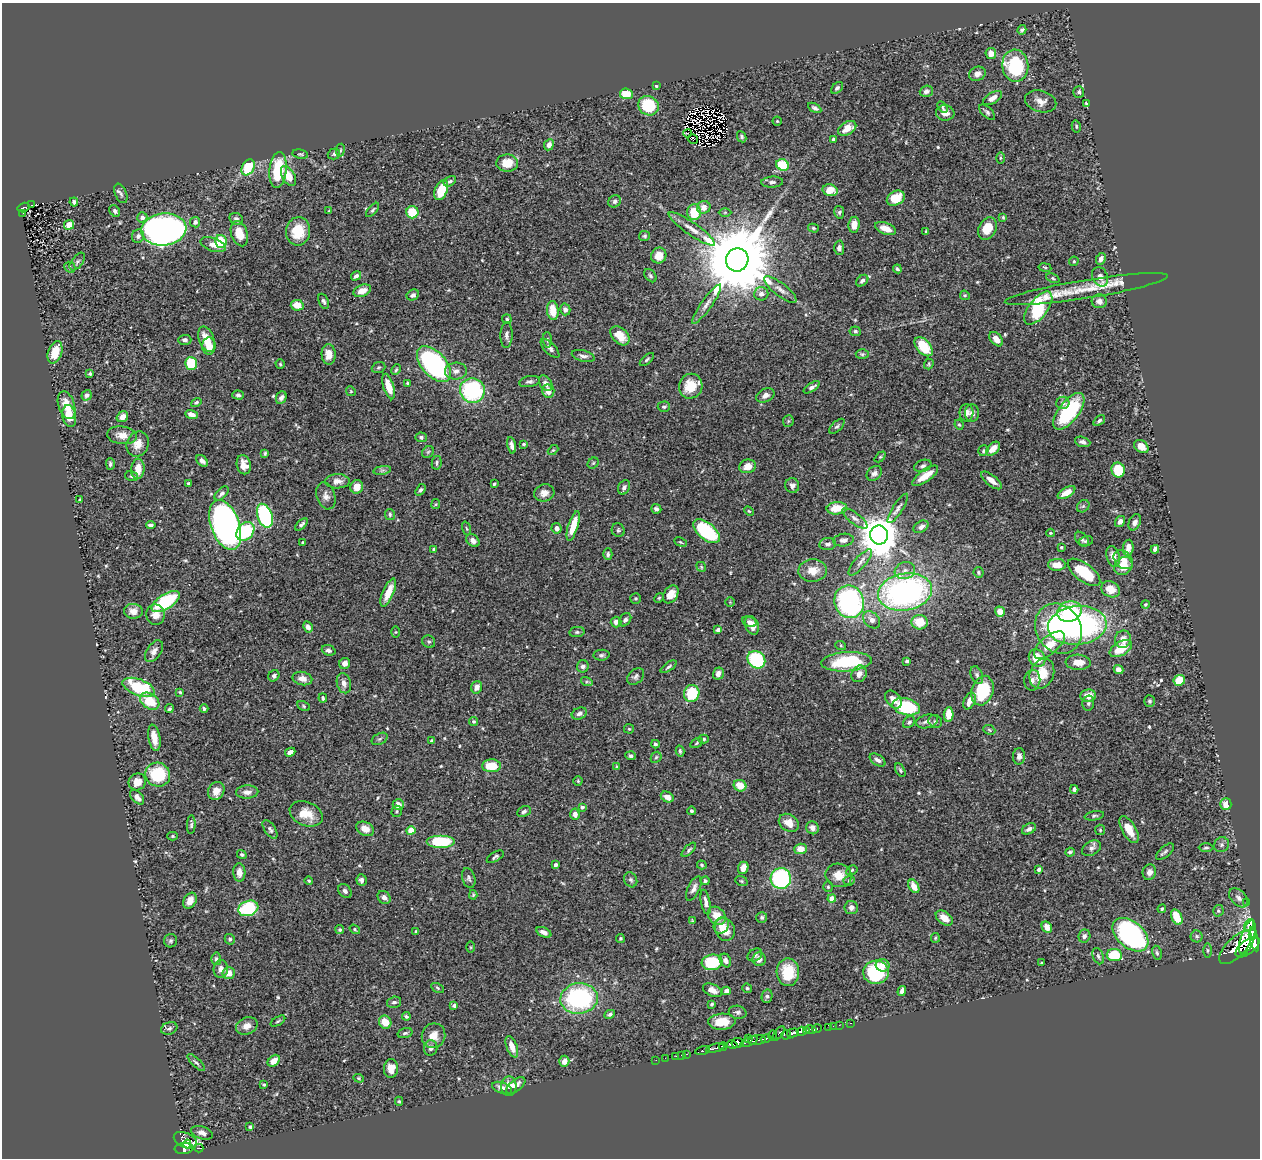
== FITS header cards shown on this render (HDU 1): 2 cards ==
NAXIS1  =                 1258
NAXIS2  =                 1156

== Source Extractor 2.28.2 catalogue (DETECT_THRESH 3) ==
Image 1258 x 1156 px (HDU 1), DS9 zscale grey, 1 PNG px = 1 image px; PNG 1262 x 1160 px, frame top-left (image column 1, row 1156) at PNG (2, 3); each listed source drawn as its Kron ellipse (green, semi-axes under 4 px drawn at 4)
Background 0.453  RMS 0.02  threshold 0.0606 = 3 sigma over >= 5 px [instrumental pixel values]
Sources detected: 567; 6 with non-positive FLUX_AUTO (blend fragments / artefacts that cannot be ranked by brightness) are neither listed nor drawn; of the other 561, the 500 brightest by FLUX_AUTO listed and drawn (61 fainter detections omitted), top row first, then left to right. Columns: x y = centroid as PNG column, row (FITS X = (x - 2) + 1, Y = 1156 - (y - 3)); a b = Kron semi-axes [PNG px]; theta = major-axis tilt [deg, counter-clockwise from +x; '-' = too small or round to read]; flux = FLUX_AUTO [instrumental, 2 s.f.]
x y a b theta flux
1022 30 5 4 - 2.7
991 54 6 5 - 11
1015 66 16 13 -83 110
977 74 8 7 - 7
656 86 3 3 - 1.7
837 88 7 4 45 3.3
926 91 7 5 19 5.5
1079 92 6 5 - 3.5
626 94 6 5 - 29
993 98 10 5 32 8.2
1041 101 16 10 -15 12
1086 103 4 4 - 2
648 106 10 9 - 62
942 107 6 3 -57 2
815 108 7 4 -30 3.5
987 112 10 5 -42 3.5
945 113 9 7 -6 9.1
777 121 4 4 - 1.7
1076 126 6 4 -77 2
847 128 10 6 31 16
688 133 4 2 - 1.8
742 137 6 4 -62 2.7
693 139 5 4 - 1.6
833 139 3 3 - 3
549 145 6 4 65 7
340 150 7 3 81 1.7
300 154 8 4 -10 2.2
334 154 6 5 - 3
1000 158 5 3 - 1.5
507 163 11 8 -1 23
783 165 6 5 - 52
248 167 8 6 61 47
278 170 18 8 83 58
288 176 11 6 -63 21
450 181 7 4 30 3.7
772 182 11 5 3 4.6
441 190 10 6 67 33
830 190 7 5 -14 22
121 193 10 6 -67 4.2
896 198 9 7 28 27
615 201 7 5 44 3.3
74 202 4 3 - 2.7
31 205 3 2 - 8
23 207 6 4 17 30
704 207 7 6 - 11
373 210 9 4 49 2.8
115 211 6 5 - 3.2
329 211 4 3 - 1.5
412 212 6 6 - 36
694 212 8 7 - 39
725 212 6 4 1 1.9
839 212 6 5 - 2.5
22 213 3 2 - 5.6
142 217 5 5 - 6.6
1003 217 4 3 - 1.5
236 219 7 5 -32 4.5
195 222 5 5 - 5.2
69 225 5 4 - 15
854 225 8 5 82 15
813 228 5 4 - 2.2
886 228 11 5 -21 15
164 229 23 16 7 810
692 229 28 6 -35 15
987 229 12 9 61 24
298 231 14 12 82 38
926 232 4 3 - 1.7
239 234 13 8 -72 24
138 236 7 6 - 4.6
645 236 5 5 - 2.2
221 242 7 5 -78 48
213 245 13 6 -21 10
839 248 7 5 -90 4.4
659 256 8 7 - 19
1101 259 6 4 61 4.7
737 260 11 11 - 22000
1074 261 5 4 - 2.2
77 262 10 5 52 3.2
70 267 6 5 - 2.3
1045 267 6 3 -9 1.6
897 269 4 3 - 2.2
356 276 5 4 - 4.4
650 276 7 5 -51 3.1
1100 277 10 7 -66 14
1053 278 7 4 -23 2.2
862 281 7 5 41 3.5
1086 289 82 9 9 52
780 290 20 6 -38 9
362 291 9 5 22 13
761 294 7 6 - 6.6
413 295 6 5 - 4.9
965 295 5 4 - 1.9
324 301 8 5 -66 3.1
1099 301 7 7 - 7.5
707 304 23 5 55 9.7
297 305 6 5 - 17
1038 308 19 9 52 140
565 309 6 5 - 6.6
553 311 9 5 -83 25
507 319 4 4 - 2
855 331 5 5 - 3
506 335 13 6 88 5.2
620 336 11 7 -46 20
207 339 13 7 -68 24
996 339 8 5 -50 10
185 340 7 5 1 4.2
547 340 8 4 -85 2.6
209 346 8 7 - 16
924 347 11 6 -49 47
550 348 12 5 -45 4.8
55 352 11 7 71 25
329 354 10 7 -88 14
862 354 6 4 0 2.4
583 356 12 5 -14 5.5
647 360 8 4 42 2.4
191 363 6 6 - 51
280 364 4 4 - 1.6
434 364 21 12 -48 300
929 364 5 4 - 1.9
378 367 7 5 19 2.4
396 370 5 3 - 2
456 371 11 8 3 8.3
90 374 3 3 - 1.9
530 382 10 5 10 4
407 383 4 3 - 1.6
546 383 8 6 -57 7.1
389 386 13 5 -72 20
691 386 12 11 - 31
812 387 9 4 33 4.4
472 390 12 12 - 150
351 391 5 4 - 1.6
548 391 7 6 - 11
87 395 5 5 - 4.1
238 395 6 4 -2 3
765 395 9 6 26 6.5
281 398 7 5 65 5.2
196 402 5 4 - 2.4
1063 403 6 6 - 4.4
67 405 14 8 -72 21
664 407 6 5 - 2.6
1069 411 22 10 52 110
966 413 9 7 89 7.5
972 413 8 7 - 5.9
191 414 6 4 -20 6.9
69 416 11 7 -79 24
122 417 6 5 - 9.4
788 421 6 5 - 2.1
1099 421 6 4 35 2.7
959 425 5 4 - 1.6
837 426 9 5 44 3.1
122 435 15 9 -7 13
421 437 5 5 - 3.2
1083 442 8 5 -17 4.7
138 444 13 10 66 14
524 444 3 3 - 1.8
511 445 8 4 -78 5.5
1141 446 8 6 -34 12
993 449 8 5 44 13
553 450 6 4 43 1.8
983 451 5 5 - 2.2
428 452 6 5 - 2.2
265 453 4 3 - 1.8
880 457 6 4 44 1.7
202 461 7 4 -43 5.7
437 463 7 5 80 2.7
593 463 6 5 - 2.1
110 464 5 4 - 3.1
244 465 10 7 -78 11
748 466 8 7 - 14
923 466 9 5 21 3.7
138 469 10 6 84 18
382 470 9 4 9 3.4
1118 470 7 6 - 49
874 473 8 6 43 5
131 476 6 4 -17 2.4
925 476 15 6 36 18
991 480 12 5 -39 11
337 481 12 7 0 8.5
189 483 4 3 - 2.7
494 484 3 3 - 1.8
792 486 7 7 - 5.7
357 487 7 6 - 15
624 487 7 5 62 5
420 490 6 4 55 3
1066 492 10 5 31 15
544 493 10 8 15 9.4
222 494 9 5 44 4.9
326 496 14 9 -72 7.8
80 500 4 2 - 1.6
436 504 5 4 - 1.6
1083 506 7 5 43 2.7
837 508 10 6 4 28
898 508 17 5 57 6
656 509 5 5 - 3.9
749 511 5 4 - 1.8
390 514 5 5 - 2.4
265 516 12 7 -71 140
855 518 15 5 -37 6.6
1120 521 6 5 - 5.8
1135 522 8 5 64 5.2
301 524 7 4 42 3.5
151 525 4 4 - 4.2
225 525 26 14 -70 710
573 526 15 5 73 27
921 527 8 5 31 5.6
466 528 7 3 -71 1.7
556 528 5 5 - 7.2
618 530 7 6 - 3.1
245 531 10 8 50 76
706 531 16 8 -39 130
1050 533 4 3 - 1.5
879 535 9 8 - 4400
1082 539 8 5 -50 3.5
843 540 10 6 8 5.9
473 541 7 5 -40 6.3
1086 541 7 5 15 2.4
680 542 6 4 -27 1.7
303 543 3 3 - 2.2
828 544 8 6 8 5.2
1061 547 4 3 - 1.5
1128 548 8 5 82 11
434 549 3 3 - 2.4
1155 549 4 4 - 5.1
608 554 5 4 - 3.7
1113 556 11 6 -75 12
1123 560 11 8 -43 13
860 562 16 5 49 8.1
1057 565 9 6 -1 17
1123 566 10 8 45 18
701 567 5 4 - 1.7
813 571 14 11 4 20
905 571 10 8 18 8.2
978 572 5 5 - 2
1084 572 19 8 -37 51
1111 589 9 7 -26 15
388 592 15 5 67 21
905 592 27 18 10 410
671 594 10 7 58 17
636 598 5 5 - 2.2
659 598 5 4 - 1.6
166 602 16 7 32 82
730 602 5 4 - 1.7
849 602 16 14 -72 240
1145 604 4 4 - 1.8
133 611 9 7 -6 11
1000 612 5 5 - 12
1069 612 12 10 18 87
156 615 10 9 - 10
625 620 7 5 54 4
872 620 10 7 -46 9.2
616 622 5 5 - 6.6
749 622 7 5 -24 4.4
920 622 8 7 - 28
752 625 9 6 -68 10
1077 625 29 19 6 330
308 627 6 4 -61 5.6
1058 629 26 22 -57 140
718 630 4 4 - 6.7
396 632 6 4 89 1.6
577 632 7 5 9 2.6
1123 639 9 8 - 12
429 642 7 6 - 2.9
1049 645 19 8 40 23
841 646 5 3 - 1.5
1121 648 12 7 31 33
329 650 7 5 -21 4.3
154 651 12 7 56 7.4
601 655 8 5 4 3
1037 658 9 8 - 24
756 660 9 8 - 110
907 661 4 3 - 2.1
847 662 25 9 4 93
1078 662 12 7 -3 14
345 663 6 5 - 5.7
583 666 6 6 - 4.5
669 667 9 4 35 3.2
1119 670 5 4 - 6.6
718 673 6 5 - 6.7
859 674 9 7 56 11
1042 674 15 11 66 30
977 675 9 5 -67 3.7
274 676 6 5 - 3.9
636 676 9 7 43 4.1
302 679 10 6 -13 9.3
1032 680 10 8 81 6.1
1179 680 6 5 - 43
587 682 6 4 -18 2.1
344 683 10 7 -76 8.1
139 687 17 8 -20 88
477 687 6 5 - 8.7
982 691 15 10 73 66
180 692 3 3 - 2
692 693 8 7 - 57
1088 695 8 6 7 12
323 698 4 3 - 2.3
893 699 10 7 -53 10
150 701 10 7 -34 39
970 701 9 5 65 13
1150 701 6 5 - 2.5
1088 703 7 6 - 3.2
304 706 6 4 -29 1.9
906 707 14 8 -13 100
204 708 4 3 - 2.5
169 709 4 4 - 2.3
579 713 8 5 24 5
949 714 7 5 88 17
473 721 5 4 - 2.5
927 721 11 6 14 7.1
935 721 7 6 - 3.5
909 722 7 5 44 3.1
629 729 5 4 - 1.6
989 730 6 4 -24 1.9
154 738 13 6 -80 16
380 739 8 5 27 2.9
704 739 5 4 - 2.3
432 741 4 3 - 2.9
697 743 7 4 30 2
655 744 4 3 - 2.4
680 751 5 3 - 2.3
290 752 5 4 - 6.4
631 756 5 4 - 3
1019 756 8 6 87 6.1
656 757 6 4 45 2.2
878 760 9 5 -34 5.4
491 766 9 6 1 36
617 767 3 3 - 1.9
900 770 7 4 -60 2.4
158 775 12 11 - 71
578 781 4 4 - 1.6
137 782 9 8 - 13
740 786 6 5 - 20
1074 789 4 4 - 3.8
216 791 9 8 - 13
247 792 11 6 3 8.5
137 797 8 5 -48 7.5
667 797 7 5 -29 10
1226 804 6 5 - 14
398 805 6 5 - 11
582 807 4 4 - 3.1
397 811 6 5 - 2.1
691 811 4 4 - 2.5
524 812 7 5 26 3.3
306 814 17 11 -23 22
575 814 6 4 -84 6.6
1094 816 10 4 9 2.9
789 823 11 8 -34 16
191 824 9 3 86 2.8
812 828 6 6 - 7.8
270 829 11 5 -56 4.1
365 829 9 6 -27 12
1029 829 7 5 29 5
411 830 4 4 - 32
1100 830 5 5 - 1.8
1129 830 15 7 -60 22
172 836 5 4 - 1.7
441 841 14 6 0 67
1221 845 8 7 - 4
1092 848 10 7 30 5.5
1206 848 7 3 1 1.9
801 849 6 5 - 15
689 850 9 4 46 2.9
1070 852 5 4 - 2.9
1165 852 11 5 41 3.9
242 855 5 4 - 2.5
495 857 9 4 30 3.2
555 865 4 3 - 4.9
702 865 5 4 - 1.8
743 868 6 5 - 12
1039 869 4 3 - 4.9
852 870 6 4 31 2.1
1149 872 8 6 72 7.6
239 873 9 6 -86 11
839 875 13 11 -20 18
469 878 10 6 -73 3.8
781 878 10 10 - 180
361 880 6 5 - 5.3
631 880 8 6 -63 3.7
849 880 6 5 - 2.2
309 881 4 3 - 1.7
705 881 4 4 - 2.7
741 881 6 4 -21 2
914 886 7 5 -60 14
828 887 5 4 - 2
694 889 13 6 64 6.6
345 891 8 6 -48 4.9
473 895 4 4 - 1.8
384 897 7 5 -46 6
1239 898 11 7 -45 8.1
832 899 4 4 - 16
190 901 8 6 60 12
706 902 12 4 -79 5.7
1247 902 3 2 - 3.4
851 907 7 7 - 5.3
248 908 10 7 19 110
1162 909 4 3 - 1.8
1218 911 6 5 - 2.8
717 916 10 8 -45 19
762 917 5 5 - 2.7
1177 917 8 5 -64 32
944 918 10 6 -37 15
692 921 4 3 - 1.5
721 925 8 7 - 12
1249 925 6 4 54 290
1047 927 6 5 - 11
355 929 5 4 - 2
725 929 11 9 -67 19
340 930 4 4 - 2.2
416 932 4 3 - 3.2
544 932 8 4 -26 6.2
1253 934 5 4 - 500
1130 935 21 13 -40 270
1084 936 6 6 - 4.2
1197 936 6 6 - 2.7
620 938 4 4 - 1.9
935 938 5 4 - 1.8
1247 938 18 6 73 1800
230 939 5 5 - 2.5
1254 939 12 4 -76 1100
171 941 6 6 - 3
471 947 6 4 -90 1.6
1248 947 14 7 38 950
1236 948 21 9 46 1700
1207 950 7 3 -90 1.9
1157 953 7 4 -79 2.4
755 955 8 6 31 3.2
1114 955 7 6 - 51
1098 956 8 5 -67 3.3
216 959 6 5 - 2.3
759 959 7 6 - 8.1
725 960 7 5 -64 5.9
712 962 10 7 7 63
1042 963 3 3 - 1.5
883 965 7 6 - 10
221 969 9 7 84 8.9
788 972 14 11 -89 42
876 972 13 12 - 100
229 973 6 6 - 15
437 988 7 4 -29 1.9
747 988 5 4 - 2.6
713 990 10 6 -24 9.6
726 991 4 4 - 6.2
902 991 5 4 - 6.9
767 996 7 5 76 3
579 998 19 15 5 180
394 1002 7 5 15 4.1
712 1004 4 3 - 2.3
454 1005 4 3 - 5.2
738 1012 9 6 -12 3.9
610 1014 6 4 26 2.8
406 1016 4 3 - 2.6
278 1021 8 3 32 2
385 1022 7 6 - 18
722 1022 13 8 3 28
850 1023 3 2 - 5.7
839 1025 3 2 - 3
247 1026 11 8 23 11
833 1026 2 2 - 2.9
829 1027 2 2 - 2.8
169 1028 8 6 20 3.6
817 1029 5 3 - 18
810 1030 6 3 -13 22
802 1031 5 4 - 360
806 1031 3 3 - 55
405 1033 7 4 15 2.8
779 1033 8 3 56 120
793 1033 6 3 16 270
786 1035 5 4 - 76
434 1036 12 11 - 15
773 1036 5 3 - 63
748 1038 3 2 - 39
766 1038 5 3 - 130
757 1040 9 5 7 120
749 1042 9 4 24 160
738 1043 6 5 - 630
732 1045 5 3 - 130
723 1046 4 3 - 170
512 1047 11 5 -70 14
431 1048 8 6 73 5.6
715 1048 9 3 13 240
703 1051 7 3 13 43
687 1054 3 2 - 15
682 1055 3 2 - 8.6
676 1056 3 2 - 2.2
665 1058 2 2 - 3.2
656 1060 2 2 - 2.5
274 1061 7 5 44 11
564 1061 5 5 - 11
196 1062 11 4 -44 3.1
391 1068 9 7 84 15
359 1078 5 4 - 1.7
264 1084 4 3 - 1.6
516 1085 11 5 38 7.1
509 1086 10 7 88 10
502 1088 10 5 -19 7.3
399 1101 4 4 - 1.8
250 1127 3 3 - 2
202 1133 11 6 -18 6.7
185 1140 12 7 -24 170
187 1144 4 3 - 83
184 1148 9 5 6 120
199 1148 4 2 - 28
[61 fainter detections neither listed nor drawn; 6 non-positive-flux detections neither listed nor drawn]